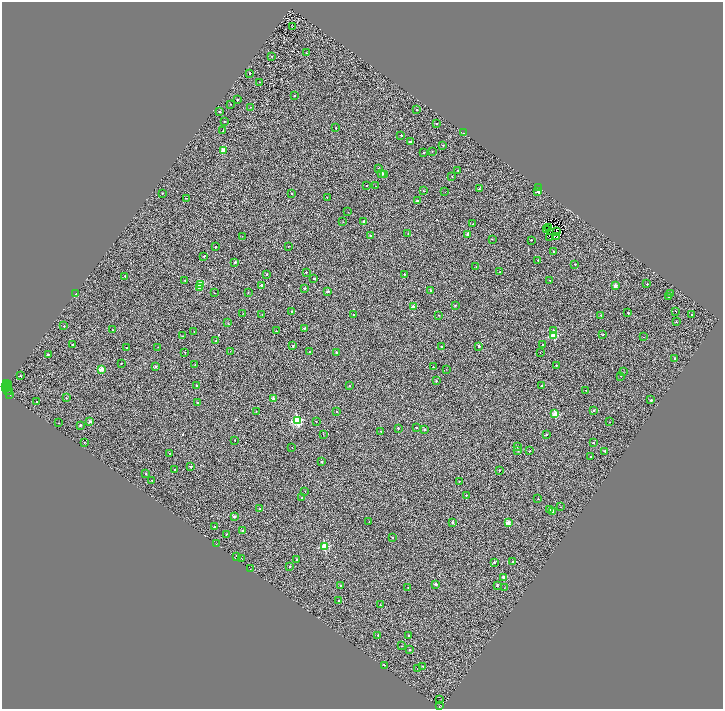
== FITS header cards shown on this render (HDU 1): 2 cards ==
NAXIS1  =                 1441
NAXIS2  =                 1413

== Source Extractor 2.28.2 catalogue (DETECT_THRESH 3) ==
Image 1441 x 1413 px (HDU 1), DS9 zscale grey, zoomed out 1/2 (1 PNG px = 2 x 2 image px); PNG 725 x 711 px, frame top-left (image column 1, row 1413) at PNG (2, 2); each listed source drawn as its Kron ellipse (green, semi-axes under 4 px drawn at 4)
Background 0.189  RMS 1.4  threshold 4.15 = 3 sigma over >= 5 px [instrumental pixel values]
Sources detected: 282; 59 cannot appear on this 1/2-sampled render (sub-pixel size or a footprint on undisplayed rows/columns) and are neither listed nor drawn; the other 223 listed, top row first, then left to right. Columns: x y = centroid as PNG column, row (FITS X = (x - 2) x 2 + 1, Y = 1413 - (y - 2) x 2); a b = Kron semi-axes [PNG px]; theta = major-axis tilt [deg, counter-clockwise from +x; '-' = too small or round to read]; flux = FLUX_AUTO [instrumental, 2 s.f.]
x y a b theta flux
292 27 2 1 - 69
306 53 3 2 - 140
272 56 2 1 - 150
250 73 2 2 - 230
259 82 2 1 - 120
294 95 2 2 - 250
237 100 2 2 - 640
230 104 2 1 - 130
250 107 2 1 - 80
417 110 2 2 - 210
219 111 2 2 - 250
224 121 2 2 - 200
436 124 2 2 - 170
336 128 2 2 - 250
223 131 2 2 - 130
463 133 2 1 - 180
401 135 2 2 - 300
410 142 2 2 - 930
443 145 2 2 - 180
223 150 2 2 - 2200
432 151 2 1 - 71
424 153 2 2 - 230
378 168 2 2 - 190
458 170 2 2 - 190
382 173 2 2 - 1000
384 174 3 2 - 160
452 177 2 2 - 180
367 186 2 2 - 210
376 186 2 1 - 71
538 187 2 2 - 180
479 189 2 2 - 240
424 191 2 2 - 130
538 191 2 2 - 1500
445 192 2 1 - 300
162 193 2 2 - 220
291 193 2 2 - 190
186 198 2 1 - 94
327 198 2 2 - 91
417 201 2 2 - 800
348 212 2 1 - 290
364 221 2 2 - 760
343 222 2 1 - 87
473 224 2 1 - 140
549 228 2 1 - 110
546 229 2 1 - 80
557 231 2 1 - 120
408 234 2 1 - 290
468 234 2 2 - 2600
370 235 2 2 - 220
242 236 2 1 - 670
557 236 2 1 - 67
550 237 2 1 - 75
492 239 2 1 - 89
531 240 2 2 - 200
288 246 2 1 - 140
215 247 2 2 - 380
554 251 2 2 - 260
204 256 2 2 - 210
538 260 2 2 - 220
235 262 2 2 - 720
575 264 2 1 - 140
476 266 2 1 - 65
306 272 2 2 - 230
500 272 2 2 - 170
267 274 2 2 - 390
404 274 2 2 - 260
125 276 2 2 - 240
314 279 2 2 - 530
185 280 2 2 - 180
550 280 2 2 - 250
201 284 3 2 - 7300
647 284 2 2 - 220
261 285 2 2 - 680
615 285 2 2 - 1600
199 288 3 2 - 1700
305 288 2 2 - 610
431 290 2 2 - 270
248 292 2 2 - 170
327 292 2 2 - 1100
214 293 2 1 - 120
76 294 2 2 - 940
670 294 2 2 - 170
669 296 2 2 - 1000
455 306 2 2 - 230
413 307 2 2 - 2100
676 311 2 1 - 130
292 312 2 2 - 340
243 313 2 2 - 88
628 313 2 2 - 230
353 314 2 1 - 130
262 315 2 2 - 130
438 315 2 1 - 90
601 315 2 2 - 240
691 315 2 2 - 170
676 322 2 2 - 140
228 323 3 2 - 97
64 326 2 2 - 230
304 328 2 2 - 310
113 330 2 1 - 89
194 331 2 1 - 78
276 331 2 2 - 220
553 331 4 3 - 240
603 334 2 2 - 1600
554 335 3 3 - 8200
183 336 2 2 - 110
644 337 2 2 - 94
216 341 2 2 - 250
73 345 2 2 - 280
542 345 2 2 - 190
293 346 2 2 - 250
479 346 2 2 - 650
158 347 2 1 - 73
441 347 2 2 - 370
127 348 2 2 - 240
230 351 2 1 - 380
310 352 2 1 - 840
336 352 2 2 - 330
185 353 2 2 - 95
540 353 2 1 - 55
48 354 2 2 - 400
675 358 2 2 - 580
121 363 2 2 - 210
195 365 2 2 - 150
556 365 2 2 - 210
156 366 2 2 - 690
433 367 2 2 - 190
101 369 2 2 - 4200
446 369 2 2 - 75
624 372 2 1 - 71
21 376 2 2 - 130
621 376 2 1 - 87
436 381 2 2 - 220
7 384 2 1 - 79
8 385 2 1 - 72
196 385 2 2 - 250
542 385 2 2 - 270
349 386 3 2 - 200
5 387 2 1 - 89
6 389 2 1 - 3000
586 390 2 1 - 110
7 391 2 1 - 330
10 392 2 1 - 110
10 395 2 1 - 2200
66 398 2 1 - 180
273 399 2 2 - 2300
651 400 2 2 - 530
36 401 2 2 - 480
198 403 2 2 - 260
594 410 2 2 - 210
256 411 2 1 - 69
337 412 2 2 - 230
555 414 2 2 - 6300
90 421 2 2 - 1300
297 421 3 3 - 25000
316 422 2 1 - 190
610 422 2 1 - 140
59 423 2 2 - 74
80 425 2 2 - 280
416 427 2 2 - 490
398 428 2 2 - 250
424 429 3 2 - 300
381 431 2 2 - 220
323 434 2 1 - 82
546 434 2 2 - 270
235 440 2 2 - 160
84 442 2 2 - 230
593 443 2 2 - 230
517 447 3 3 - 240
292 448 2 1 - 640
518 450 3 3 - 190
529 451 2 2 - 180
605 451 2 2 - 300
170 454 2 2 - 190
591 456 2 2 - 300
322 462 2 2 - 450
191 467 2 2 - 960
175 469 2 2 - 180
499 470 2 2 - 210
146 474 2 2 - 230
152 480 2 2 - 140
459 481 2 1 - 150
305 492 2 1 - 210
466 495 2 2 - 130
302 498 2 2 - 280
538 499 2 1 - 140
560 507 2 1 - 350
259 509 2 2 - 230
550 510 3 2 - 310
553 511 2 2 - 1600
234 516 2 2 - 1100
369 522 2 1 - 73
452 522 2 2 - 1400
508 523 2 2 - 3500
215 527 2 2 - 490
243 530 2 2 - 460
226 534 2 2 - 190
392 538 2 2 - 230
216 544 3 1 - 480
325 547 3 3 - 9900
236 556 2 1 - 650
241 559 2 2 - 590
297 559 2 2 - 210
512 561 2 2 - 200
494 562 2 2 - 510
290 566 2 2 - 190
250 569 2 1 - 410
503 577 2 2 - 1900
435 584 2 2 - 1100
340 585 2 2 - 230
497 585 2 2 - 280
408 588 2 2 - 150
504 588 2 1 - 81
339 601 2 2 - 410
380 605 2 2 - 360
378 635 2 2 - 220
408 635 2 2 - 250
401 646 2 1 - 130
409 650 2 2 - 210
384 665 3 2 - 250
423 666 2 1 - 97
417 669 2 1 - 260
440 700 4 1 - 430
439 706 3 1 - 1100
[59 sub-pixel or undisplayed-footprint detections neither listed nor drawn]